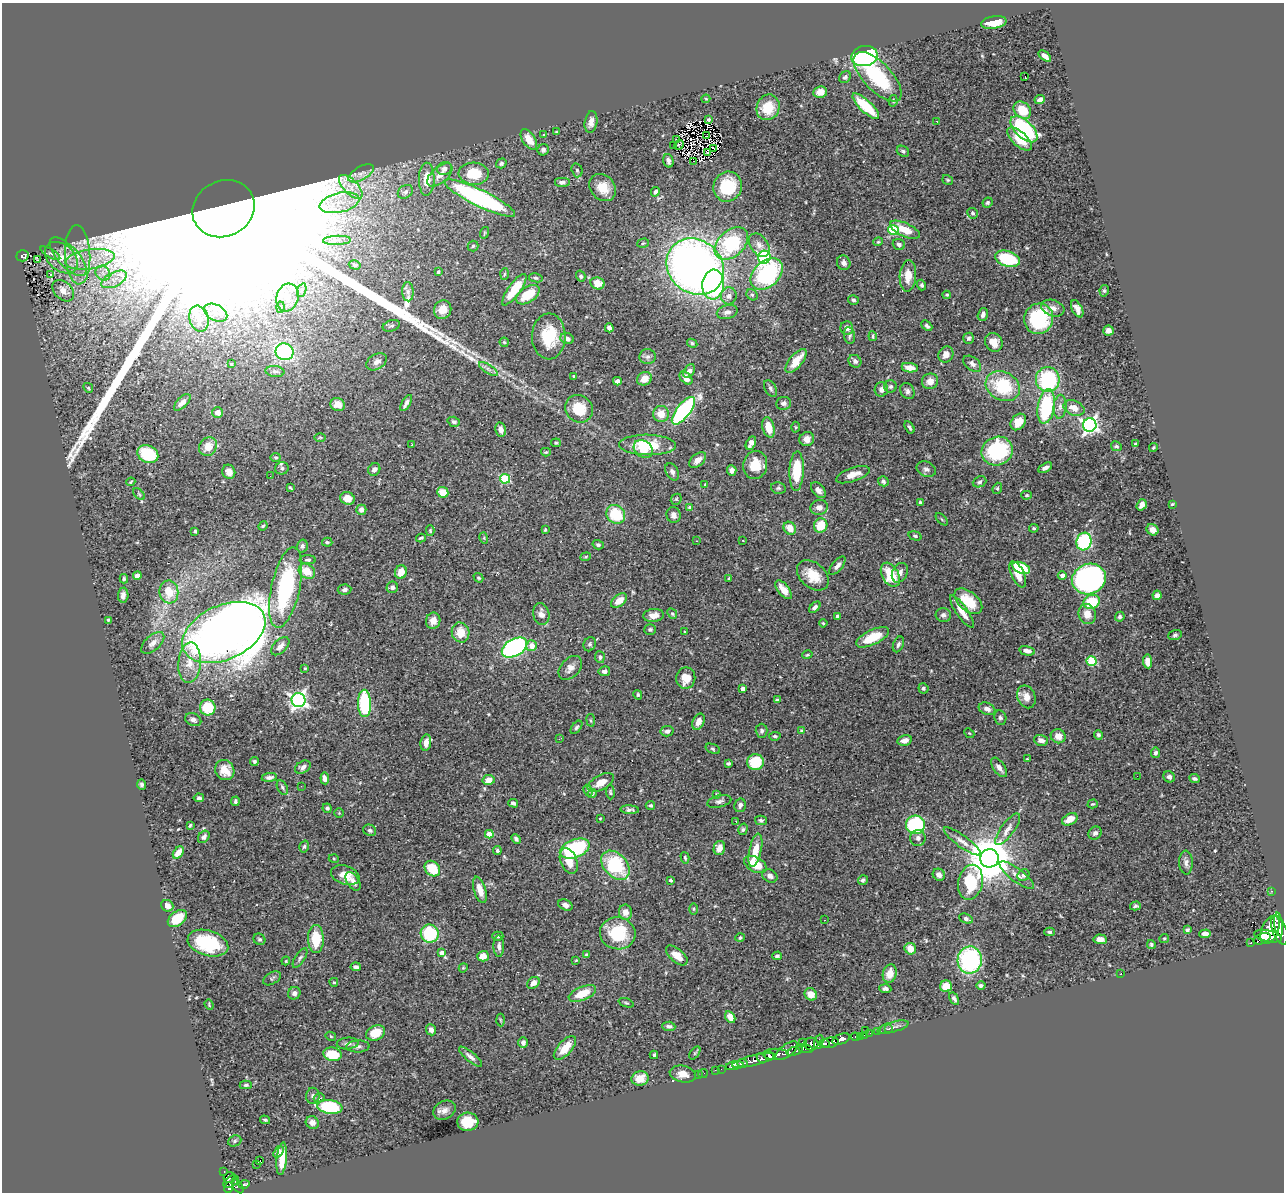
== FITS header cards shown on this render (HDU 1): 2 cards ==
NAXIS1  =                 1282
NAXIS2  =                 1190

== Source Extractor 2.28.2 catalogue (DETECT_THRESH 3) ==
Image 1282 x 1190 px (HDU 1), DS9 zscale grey, 1 PNG px = 1 image px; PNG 1286 x 1194 px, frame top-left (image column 1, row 1190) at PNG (2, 3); each listed source drawn as its Kron ellipse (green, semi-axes under 4 px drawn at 4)
Background 0.949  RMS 0.032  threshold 0.0974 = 3 sigma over >= 5 px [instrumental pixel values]
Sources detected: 525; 2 with non-positive FLUX_AUTO (blend fragments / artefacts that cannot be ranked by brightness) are neither listed nor drawn; of the other 523, the 500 brightest by FLUX_AUTO listed and drawn (23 fainter detections omitted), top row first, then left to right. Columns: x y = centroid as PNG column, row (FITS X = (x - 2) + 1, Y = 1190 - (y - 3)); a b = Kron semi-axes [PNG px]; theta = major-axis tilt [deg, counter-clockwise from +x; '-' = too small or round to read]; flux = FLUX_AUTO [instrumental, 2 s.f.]
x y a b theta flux
994 22 13 6 10 33
864 56 13 10 9 360
1045 56 7 4 -39 11
1025 76 3 2 - 26
845 77 6 5 - 5.2
878 77 31 14 -46 150
820 92 7 5 9 16
706 99 4 4 - 2.1
1040 100 5 4 - 8.3
893 101 6 4 79 3.7
866 106 17 6 -43 87
768 107 13 11 68 53
1022 110 9 7 -44 49
709 119 3 3 - 2.9
937 121 3 2 - 2.3
591 122 11 6 80 13
1024 129 16 8 -43 260
556 132 3 3 - 1.8
544 135 3 3 - 7.8
707 136 3 3 - 2.2
529 139 11 6 -57 29
1020 139 15 7 -43 46
676 140 3 2 - 2.1
673 145 3 2 - 9
679 145 5 3 - 2.4
713 148 3 2 - 2.3
543 150 6 5 - 6
903 151 6 5 - 4.3
707 152 3 3 - 2.5
668 161 7 5 -74 7.6
694 161 3 2 - 7.8
501 163 5 4 - 5.3
444 168 7 6 - 9.1
577 170 7 5 -74 4.5
361 173 14 6 29 13
474 174 15 11 -4 73
440 175 15 8 40 21
427 179 16 8 89 37
948 180 5 4 - 2.7
562 182 8 5 0 8.3
351 187 15 7 -46 23
603 187 15 12 -47 40
728 187 15 14 - 100
405 192 8 6 35 7.2
655 192 5 3 - 4.8
480 198 39 8 -26 490
339 203 20 10 13 41
987 203 5 4 - 3.7
223 209 32 27 27 660000
973 213 5 5 - 4.1
893 230 5 5 - 160
905 230 16 6 -25 38
484 233 6 3 72 2.3
337 240 14 4 2 12
878 242 4 4 - 2.4
643 243 6 4 16 3.3
731 243 19 13 43 170
899 244 6 5 - 5.9
759 245 13 8 -54 14
473 246 5 5 - 3.4
50 253 11 3 -30 2.5
78 255 29 12 -87 63
23 256 6 5 - 64
68 257 24 10 -47 37
764 257 6 6 - 310
61 258 19 13 -41 39
90 259 25 10 8 51
1007 259 13 7 -16 130
37 260 3 3 - 2.7
844 263 7 6 - 9
355 265 6 4 -16 3.5
695 267 30 26 -41 1700
438 272 4 3 - 2.8
103 273 8 6 -46 12
504 274 6 4 87 2.7
767 274 18 12 43 260
50 275 3 3 - 17
581 276 5 4 - 4.2
908 276 16 8 86 30
536 278 7 4 -10 3.8
114 279 14 7 26 19
597 283 7 6 - 30
713 285 15 10 85 220
922 285 5 4 - 4.6
302 290 7 4 70 4.7
514 290 19 6 54 66
63 291 12 8 -45 22
1104 291 6 4 77 3.5
408 292 9 6 -88 7
528 295 13 7 34 55
752 295 6 5 - 3.7
947 295 4 3 - 3
729 296 8 8 - 10
287 297 14 11 74 27
853 300 5 4 - 4.2
280 307 5 3 - 2.6
1053 308 12 8 -17 13
1077 309 9 5 -62 12
443 310 9 8 - 21
727 312 10 7 14 9.1
216 313 12 8 -28 16
983 314 7 5 73 9.3
199 319 13 9 -75 22
1039 319 15 14 - 130
391 326 9 5 18 4.7
927 326 6 4 -43 5
609 328 4 4 - 8.2
847 328 6 6 - 13
1108 330 5 5 - 9.1
849 335 8 5 -81 5.1
549 336 23 16 89 85
873 336 5 3 - 2.6
969 338 6 5 - 5.5
567 339 7 5 -22 8.1
504 342 4 4 - 3
994 342 9 8 - 27
692 343 5 4 - 4.2
284 352 9 8 - 220
946 355 8 7 - 14
648 357 8 7 - 7.4
796 361 14 6 50 46
855 361 7 6 - 6.1
377 362 11 7 32 13
231 364 3 3 - 2.4
972 364 10 6 -37 9.5
910 368 8 4 -9 20
488 369 11 4 -34 7.8
275 371 9 5 -6 6
689 371 7 5 56 9.7
574 376 3 3 - 2.2
686 378 8 5 -49 19
644 379 8 6 28 23
1048 379 12 12 - 210
617 381 4 4 - 9.5
930 381 8 7 - 18
891 386 6 6 - 5.9
1003 386 18 14 -28 130
88 388 5 4 - 2.8
770 388 9 5 -62 6
881 389 7 6 - 11
907 391 8 6 -59 7.4
182 402 10 5 45 14
406 403 9 4 60 8.8
783 403 7 6 - 6.6
338 404 7 6 - 14
1046 406 17 8 80 180
1060 407 12 6 85 9.9
1074 408 11 7 -21 21
579 409 14 13 - 59
683 411 17 7 52 300
218 412 5 5 - 18
661 414 8 8 - 28
454 422 6 5 - 5.1
1018 422 9 7 52 32
1090 425 7 6 - 700
768 427 10 6 -76 36
796 427 5 3 - 2.2
909 427 7 3 -58 3.7
501 430 7 5 -79 13
320 437 6 4 0 2.7
807 439 7 7 - 14
556 443 5 4 - 2.7
751 443 7 4 64 12
1135 444 3 2 - 2.2
412 445 3 2 - 2.3
648 445 28 10 -1 79
1116 446 5 4 - 3.5
208 447 10 8 53 32
1153 448 4 3 - 2.4
643 449 10 8 -38 25
997 451 16 14 21 210
546 452 5 4 - 2.8
148 454 11 8 -27 98
276 457 5 4 - 3.6
698 460 10 6 40 15
755 465 14 12 79 47
282 468 7 6 - 5.6
1045 468 7 4 28 8.9
374 469 6 6 - 9.5
926 469 10 7 -24 8.4
732 470 5 4 - 8.7
797 471 20 7 88 81
229 472 7 6 - 17
672 472 9 6 -61 7.5
853 475 17 7 19 21
270 476 2 2 - 5
505 479 5 5 - 140
883 481 5 5 - 5.5
131 482 4 3 - 2.5
980 482 7 5 23 4.5
705 485 3 3 - 1.9
290 487 3 2 - 2.5
778 488 7 5 -13 4.3
997 488 6 4 69 2.9
818 490 9 5 -50 11
443 492 6 5 - 33
139 494 7 4 -45 3.1
1027 495 5 4 - 3.3
347 498 7 6 - 28
676 499 6 5 - 2.9
920 502 3 3 - 3.2
1172 504 4 3 - 2
1142 505 6 4 55 13
689 507 4 4 - 4.4
819 507 8 7 - 13
361 510 5 5 - 12
616 514 10 8 -44 81
673 515 8 7 - 10
942 519 7 3 -45 2.7
821 525 7 6 - 50
263 526 5 4 - 2.3
790 528 7 5 -49 25
1034 528 5 4 - 3.5
430 530 5 4 - 2.8
545 530 3 3 - 2.7
1152 530 6 5 - 11
195 531 3 3 - 2.4
915 536 7 4 -15 3.9
421 538 5 3 - 3.4
484 538 6 3 -74 2.1
743 540 3 2 - 3
696 541 3 2 - 2.1
327 542 5 4 - 3.2
1084 542 9 7 74 240
598 545 5 4 - 5.1
302 546 6 5 - 5.2
586 557 5 4 - 2.7
308 560 8 4 -2 4.4
837 566 11 5 50 9.6
1021 568 9 5 -22 120
307 571 9 7 -37 35
401 572 7 6 - 29
900 573 10 7 61 10
1018 574 14 6 -65 25
813 575 18 12 -41 45
890 575 13 8 -60 72
1062 575 4 4 - 11
137 576 4 4 - 22
478 578 5 4 - 3.2
729 578 3 3 - 2.6
124 579 4 3 - 2.9
1089 579 17 15 19 620
392 587 6 5 - 7.6
286 588 41 14 78 250
344 590 7 5 6 7
784 590 11 5 -51 24
169 592 11 9 -83 45
123 595 7 5 87 9.2
1157 595 5 4 - 9.1
619 601 9 5 38 23
968 601 16 9 -40 59
1092 602 8 7 - 88
815 607 7 4 43 6.4
962 612 19 5 -55 22
541 614 11 8 -77 14
672 614 5 4 - 3.4
1087 614 10 8 -73 22
654 615 10 6 7 17
943 615 8 7 - 8.6
837 616 4 4 - 5.1
1120 617 5 4 - 5
108 620 4 3 - 3.5
433 621 8 7 - 16
823 623 4 3 - 2
650 630 6 5 - 5
684 631 3 3 - 7.6
224 632 44 27 24 3600
461 632 10 8 -75 32
1175 635 7 5 19 4.4
872 637 18 7 26 61
153 643 14 7 43 14
590 644 7 6 - 4.7
898 644 8 5 68 5.7
280 646 11 6 46 14
532 646 5 5 - 23
514 647 14 8 30 430
1027 651 8 4 -13 12
807 655 5 3 - 2.7
600 657 6 5 - 5.7
1092 661 5 5 - 110
1148 661 7 4 -84 17
190 663 20 11 86 33
305 668 3 3 - 2.1
570 668 14 9 46 16
604 671 6 5 - 7.3
686 678 10 9 - 30
923 688 5 5 - 3.9
743 689 4 4 - 10
638 695 5 4 - 3.6
1026 697 12 8 -67 21
298 700 7 7 - 740
777 700 4 3 - 3.9
364 703 13 6 -89 180
208 707 8 7 - 73
987 709 8 6 -23 10
1000 718 7 6 - 5.2
193 720 8 6 -25 9
591 720 6 3 -81 2.9
698 722 8 5 65 14
576 727 7 4 53 4.2
801 730 3 3 - 3.5
667 731 6 5 - 7
762 731 7 6 - 5.3
969 733 6 4 -42 2.3
1098 735 5 4 - 4.6
775 736 6 4 7 3.4
1058 736 7 7 - 19
559 739 3 2 - 3.9
905 740 7 5 13 13
1041 740 7 5 -18 11
426 742 8 5 81 15
713 749 7 4 -21 3.5
1155 753 5 4 - 5.8
1027 759 3 3 - 2.3
254 761 4 4 - 4.7
755 762 8 8 - 70
728 763 4 4 - 3.8
303 767 8 6 31 8.4
999 767 11 5 -53 13
225 770 10 9 - 30
1137 776 2 2 - 24
269 777 8 4 7 7.8
1169 777 6 5 - 8.8
325 778 6 4 -83 9
1194 778 5 3 - 4.4
489 780 6 5 - 21
601 783 14 7 28 27
142 785 5 4 - 5.1
301 786 3 2 - 2.1
282 787 8 5 -62 4.5
588 790 6 4 -62 3.6
610 792 7 4 -87 3.7
592 794 5 4 - 2.9
717 794 4 3 - 2.1
199 798 5 4 - 4.1
235 801 5 3 - 4.2
719 801 12 6 14 7.8
513 803 5 4 - 6.9
1093 804 5 4 - 2.4
650 805 5 4 - 3.5
740 805 7 5 77 7.2
327 808 5 4 - 4
630 810 9 4 -3 5.8
339 813 4 4 - 2
600 819 3 2 - 2
1070 819 8 5 29 26
761 820 6 4 -14 5.1
736 821 3 2 - 3.1
190 825 4 2 - 2.5
915 825 9 9 - 190
743 829 6 4 73 3.4
1008 829 19 6 53 17
370 830 7 5 -28 4.7
1095 833 7 6 - 8.4
489 834 4 4 - 32
204 837 7 5 51 6.1
918 838 8 7 - 8.1
516 839 5 4 - 6.3
962 841 22 6 -36 17
304 847 6 4 73 3.6
719 848 7 5 78 19
575 849 15 9 22 220
497 850 4 4 - 4.4
755 850 17 6 78 37
178 853 7 4 54 20
685 858 6 3 -74 3.1
989 858 9 9 - 10000
334 859 5 3 - 2.1
569 861 13 8 -68 30
1186 863 12 7 -89 9.6
755 864 12 7 -28 48
615 865 17 11 -47 150
432 869 8 7 - 62
345 875 14 9 -18 28
939 875 6 5 - 11
1017 875 21 6 -37 16
1023 875 6 5 - 8.6
770 876 8 6 -32 10
670 880 4 3 - 4.1
863 880 5 4 - 5.2
353 881 10 6 -57 11
970 882 18 12 78 130
480 890 13 6 -73 23
1271 891 3 2 - 19
565 905 7 5 -24 11
167 906 6 5 - 15
1135 906 5 3 - 3.6
694 909 6 4 90 3.2
625 912 8 6 -80 16
177 918 11 7 37 56
966 919 7 4 -23 6.2
824 920 2 2 - 2.2
1279 924 12 4 -83 1800
1187 930 4 3 - 3.7
1270 930 15 8 66 2500
1279 930 15 7 -70 3100
1049 932 5 3 - 3.8
618 933 18 16 -13 110
430 934 9 9 - 130
1205 934 6 4 3 12
498 936 5 4 - 6.8
1268 936 14 5 -12 2200
740 938 5 4 - 4.7
1164 938 5 2 - 2.3
259 939 6 5 - 3.9
316 939 14 8 -90 63
1100 939 7 5 -5 14
1262 939 9 5 21 1400
208 943 21 12 -17 140
1251 943 3 3 - 81
1151 944 4 4 - 2.9
499 946 11 5 -88 9.2
910 949 6 5 - 25
442 953 4 4 - 15
587 955 4 3 - 4.1
677 955 13 6 -41 25
483 956 6 5 - 19
777 956 5 4 - 4.8
300 958 11 5 56 5.7
576 960 3 3 - 2
970 960 13 12 - 280
286 961 4 3 - 2.4
356 967 5 4 - 6.7
463 968 5 3 - 2.1
890 974 9 7 73 27
1121 974 3 2 - 3
272 978 10 6 31 4.6
334 982 4 3 - 2.4
533 983 7 5 42 16
946 986 6 6 - 36
981 986 4 4 - 5.8
885 989 6 3 -4 6.7
294 993 6 6 - 8.5
582 993 14 6 22 51
811 994 6 6 - 22
954 999 6 4 -57 6
626 1003 8 3 -18 3.1
209 1005 5 3 - 2.2
730 1017 6 4 -61 17
500 1020 6 4 -87 2.8
669 1026 6 4 -3 5.9
893 1027 16 5 15 9.5
888 1029 2 2 - 11
431 1030 5 5 - 11
865 1030 3 2 - 73
877 1032 2 2 - 6.9
376 1033 10 7 26 40
870 1033 2 2 - 8.2
864 1035 2 2 - 14
331 1036 5 4 - 2.3
860 1036 2 2 - 12
855 1037 4 3 - 50
841 1039 9 5 19 1000
802 1042 2 2 - 15
819 1042 7 3 73 170
830 1042 8 5 12 830
348 1043 11 6 5 8.8
523 1043 5 5 - 7.7
824 1043 5 2 - 440
811 1044 7 6 - 530
358 1046 11 6 2 6.9
565 1048 15 7 48 37
805 1048 8 4 -16 670
787 1051 13 6 37 1100
795 1051 8 4 15 360
695 1053 7 4 53 3.1
333 1054 9 6 -9 63
776 1054 13 5 -1 1800
654 1055 4 3 - 3.2
769 1055 5 3 - 780
470 1057 14 4 -40 9.5
762 1058 5 4 - 550
753 1060 22 5 14 1000
743 1063 5 3 - 260
734 1066 9 4 12 91
721 1069 2 2 - 6.4
715 1070 2 2 - 7.9
703 1073 5 2 - 14
683 1074 13 8 -12 21
698 1075 3 2 - 3.2
640 1078 9 7 14 27
246 1085 6 4 2 4
313 1096 8 6 88 6.7
319 1098 5 4 - 3.4
330 1107 12 7 -8 130
444 1110 12 9 30 14
265 1120 5 3 - 2.9
468 1122 10 9 - 51
312 1123 7 6 - 11
235 1141 7 5 23 3.7
278 1152 6 4 53 9.1
282 1159 16 5 83 28
260 1161 3 2 - 14
256 1164 2 2 - 580
224 1171 4 3 - 18
229 1178 6 5 - 200
231 1182 8 5 32 350
244 1185 6 3 15 120
238 1186 8 4 -57 160
229 1187 5 4 - 340
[23 fainter detections neither listed nor drawn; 2 non-positive-flux detections neither listed nor drawn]